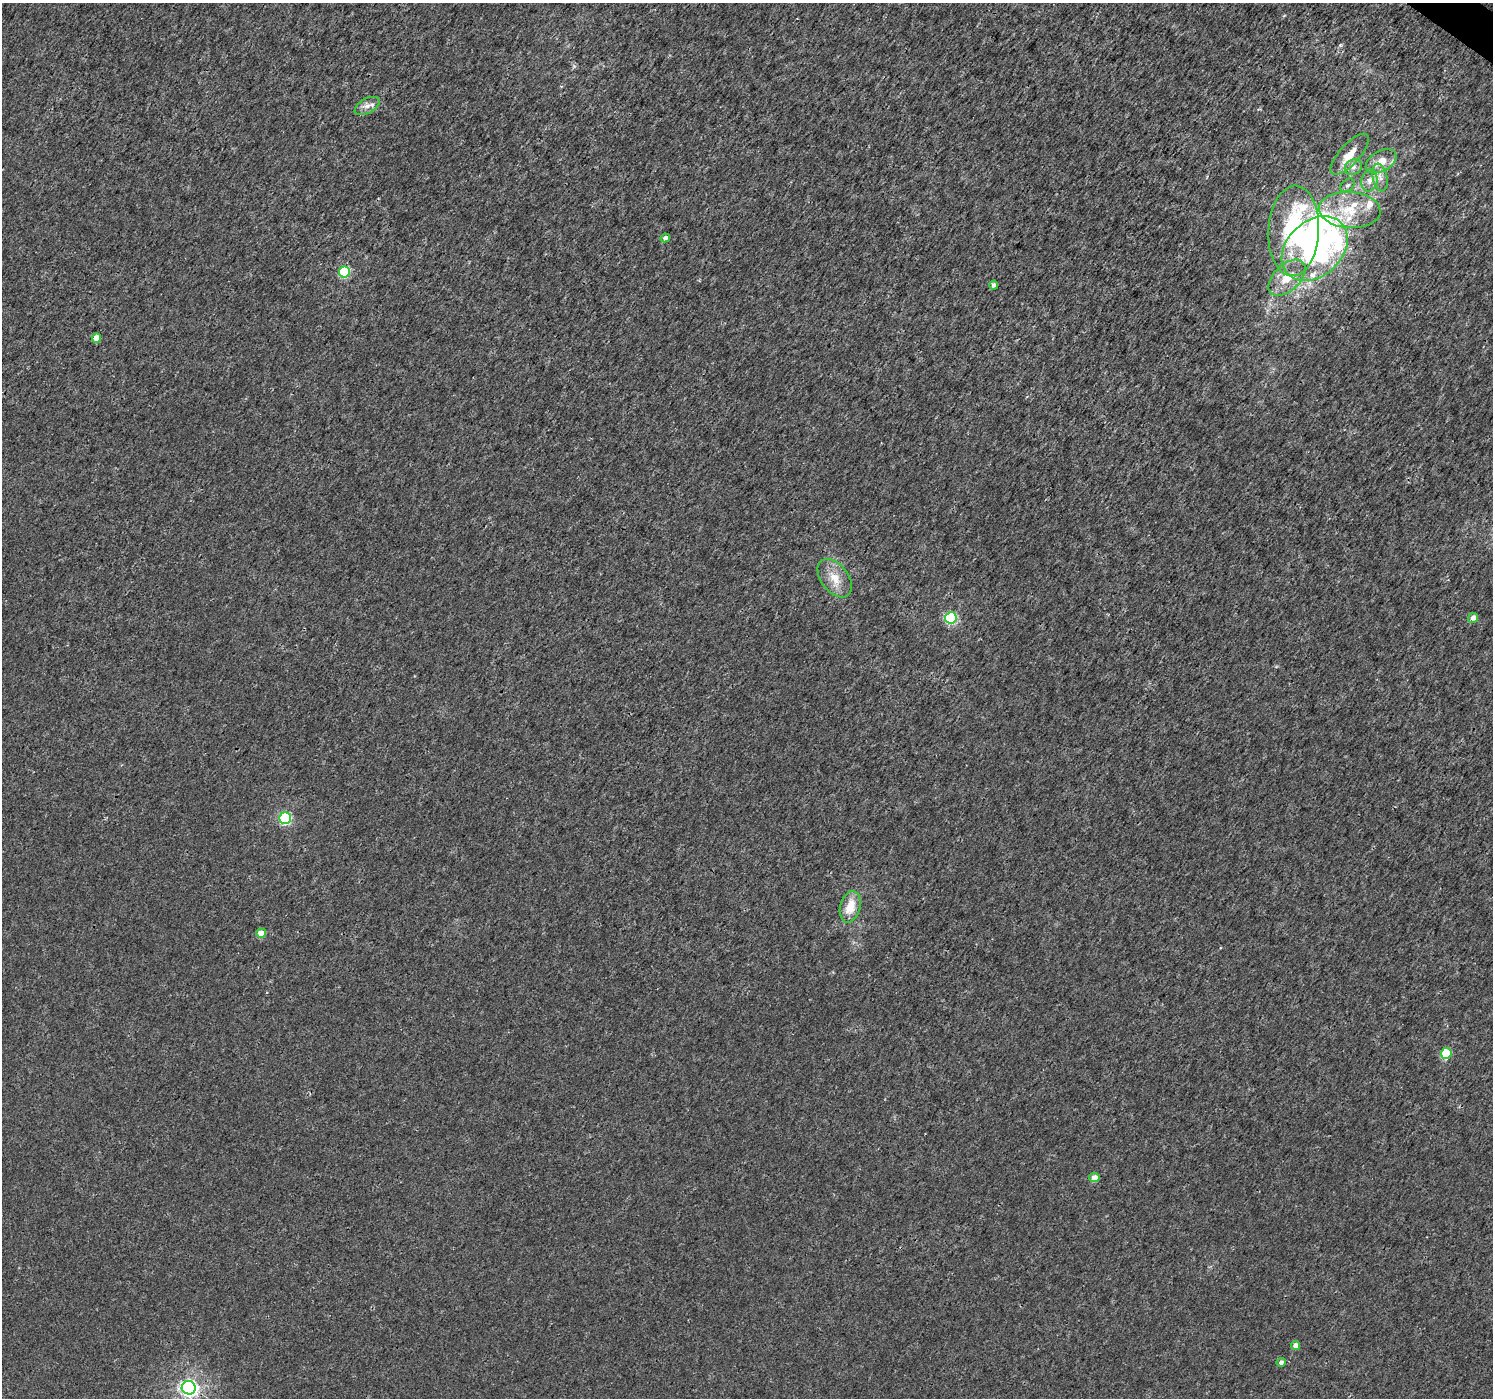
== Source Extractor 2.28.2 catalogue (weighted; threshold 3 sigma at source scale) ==
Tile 10 of 4 x 4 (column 2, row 3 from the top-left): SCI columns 1498-2988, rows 1642-3037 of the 5970 x 6010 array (HDU 1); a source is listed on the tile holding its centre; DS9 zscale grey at full resolution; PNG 1495 x 1400 px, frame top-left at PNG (2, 3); each listed source drawn as its Kron ellipse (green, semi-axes under 4 px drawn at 4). Shown black and unused: <1% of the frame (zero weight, under 3 of 4 exposures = <1% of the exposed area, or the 3 px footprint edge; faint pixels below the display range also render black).
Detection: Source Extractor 2.28.2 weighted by HDU 2 'WHT'; one run over the whole footprint, this tile lists its part. Background 0.00228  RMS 0.0023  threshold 0.0103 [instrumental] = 3 sigma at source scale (4.5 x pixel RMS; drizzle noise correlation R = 1.50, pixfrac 1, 0.0396/0.0396 arcsec/px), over >= 5 px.
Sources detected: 32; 2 inside a brighter object's white glare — neither listed nor drawn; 4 inside a brighter listed object's ellipse — not listed separately; the other 26 listed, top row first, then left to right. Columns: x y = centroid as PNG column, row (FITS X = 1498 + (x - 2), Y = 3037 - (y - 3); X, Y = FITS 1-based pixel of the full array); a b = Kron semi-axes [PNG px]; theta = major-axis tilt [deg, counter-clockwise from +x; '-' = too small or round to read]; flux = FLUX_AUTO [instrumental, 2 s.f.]
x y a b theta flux
367 106 13 7 28 1.4
1350 154 26 10 48 4.1
1381 161 17 10 30 3.6
1353 167 9 7 32 1.1
1380 177 14 7 -78 1.6
1369 180 11 8 81 1.4
1347 185 8 5 39 0.51
1350 210 31 18 -4 8.3
1294 231 45 25 87 36
665 238 5 4 - 1.3
1315 249 37 27 43 52
344 272 5 5 - 18
1287 278 22 13 44 5
994 285 4 4 - 0.96
97 338 5 4 - 3
835 578 22 13 -53 4.1
951 618 6 5 - 26
1473 618 5 4 - 1.7
285 818 6 6 - 29
850 907 16 10 74 4.7
261 933 5 4 - 4.1
1446 1053 5 5 - 12
1094 1178 5 4 - 2.4
1296 1345 4 4 - 1.8
1281 1362 4 4 - 0.93
189 1388 7 6 - 92